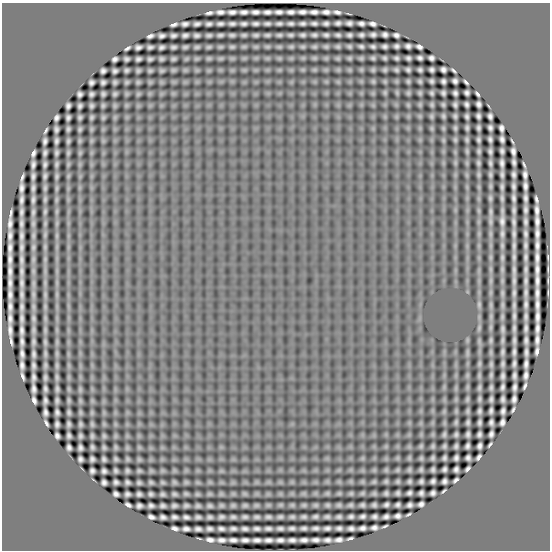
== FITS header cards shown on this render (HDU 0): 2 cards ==
NAXIS1  =                  548
NAXIS2  =                  548

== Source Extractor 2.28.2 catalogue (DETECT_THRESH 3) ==
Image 548 x 548 px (HDU 0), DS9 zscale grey, 1 PNG px = 1 image px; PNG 552 x 552 px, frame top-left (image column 1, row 548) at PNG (2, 3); no overlay
Background 6.44e-04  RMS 4.3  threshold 13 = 3 sigma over >= 5 px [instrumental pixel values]
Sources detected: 478; all 478 listed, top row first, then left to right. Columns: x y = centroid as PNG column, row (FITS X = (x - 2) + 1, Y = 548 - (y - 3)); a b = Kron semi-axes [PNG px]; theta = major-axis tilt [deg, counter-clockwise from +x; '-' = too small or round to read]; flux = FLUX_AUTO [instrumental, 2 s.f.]
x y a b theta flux
220 12 7 4 4 930
232 12 7 4 4 980
244 12 7 4 4 930
255 12 7 4 2 960
267 12 7 4 2 930
279 12 7 4 -1 940
291 12 7 4 3 910
302 12 7 4 1 1000
314 12 7 4 -3 1000
326 12 7 4 -4 980
337 12 6 3 -15 780
209 13 6 3 12 700
244 23 5 3 - 670
255 23 6 3 -6 710
267 23 6 3 0 660
279 23 6 3 4 630
291 23 5 3 - 640
303 23 5 3 - 640
314 23 6 3 -4 650
326 23 5 4 - 660
338 23 5 4 - 680
349 23 6 4 0 790
361 23 6 4 -8 800
174 24 6 3 18 670
185 24 6 4 7 770
197 24 6 4 5 730
209 24 6 4 6 690
220 24 6 3 1 710
232 24 6 3 0 700
372 24 6 4 -18 810
373 34 5 4 - 690
385 34 5 4 - 780
173 35 5 4 - 640
185 35 6 3 10 680
197 35 5 4 - 640
209 35 5 3 - 530
220 35 6 3 4 580
232 35 5 3 - 540
244 35 5 3 - 470
256 35 6 3 5 570
267 35 5 3 - 500
279 35 5 3 - 540
290 35 5 3 - 510
303 35 5 3 - 580
314 35 4 3 - 550
326 35 5 3 - 580
338 35 5 3 - 570
349 35 5 4 - 600
361 35 5 4 - 610
396 35 5 4 - 750
150 36 6 4 20 710
162 36 6 4 8 730
338 46 5 4 - 480
349 46 4 3 - 420
361 46 5 3 - 530
373 46 4 3 - 520
385 46 5 3 - 610
396 46 4 4 - 600
408 46 5 4 - 740
138 47 5 4 - 750
150 47 5 3 - 600
161 47 5 3 - 620
173 47 5 3 - 530
185 47 4 3 - 440
197 47 4 3 - 430
208 47 5 4 - 470
220 47 7 4 6 410
232 47 5 3 - 430
256 47 7 4 -18 360
267 47 8 4 -8 420
291 47 6 5 - 350
303 47 7 4 -6 410
315 47 7 4 -6 420
326 47 7 4 0 460
419 47 6 4 -24 720
127 48 6 3 34 540
209 58 7 5 -7 400
338 58 7 4 18 350
349 58 6 5 - 390
361 58 6 5 - 330
373 58 5 4 - 450
385 58 4 3 - 410
397 58 4 3 - 470
408 58 4 4 - 570
420 58 5 4 - 650
431 58 5 4 - 730
115 59 5 4 - 730
126 59 5 4 - 600
138 59 5 4 - 640
150 59 5 3 - 490
161 59 4 3 - 440
173 59 5 4 - 500
432 69 4 4 - 630
443 69 5 4 - 750
126 70 4 3 - 490
138 70 4 3 - 420
373 70 6 5 - 320
385 70 5 4 - 450
396 70 4 3 - 410
408 70 4 3 - 510
420 70 4 3 - 520
454 70 5 2 - 420
103 71 5 4 - 720
115 71 4 4 - 610
150 71 6 5 - 330
408 81 4 3 - 410
420 81 4 3 - 400
432 81 4 3 - 500
443 81 4 4 - 630
455 81 5 4 - 730
91 82 5 5 - 690
103 82 4 4 - 620
115 82 4 3 - 430
127 82 6 5 - 300
138 82 6 5 - 340
466 82 5 2 - 500
420 93 6 5 - 350
432 93 4 3 - 440
443 93 4 3 - 550
455 93 4 4 - 620
467 93 5 4 - 670
80 94 5 5 - 680
91 94 4 4 - 590
103 94 4 3 - 500
115 94 3 3 - 390
477 94 5 2 - 510
467 104 5 3 - 600
479 104 5 4 - 750
103 105 5 4 - 420
443 105 5 4 - 380
455 105 5 3 - 530
68 106 5 4 - 720
80 106 4 4 - 610
91 106 4 3 - 510
431 116 7 4 -90 410
443 116 6 3 -70 450
455 116 5 3 - 450
467 116 5 3 - 540
479 116 5 3 - 650
490 116 5 4 - 710
68 117 5 4 - 640
80 117 4 3 - 450
91 117 4 3 - 400
56 118 5 4 - 740
490 127 5 4 - 660
443 128 6 4 -72 320
455 128 5 4 - 430
467 128 4 3 - 450
478 128 5 3 - 570
501 128 6 4 -82 800
56 129 5 3 - 660
68 129 5 3 - 480
80 129 5 4 - 470
46 130 6 2 65 460
490 139 5 3 - 620
502 139 6 4 -79 780
455 140 6 4 -70 390
467 140 6 4 -89 460
478 140 4 3 - 500
45 141 6 3 86 720
56 141 6 3 83 640
68 141 5 3 - 510
479 151 7 4 88 470
490 151 7 3 -86 650
502 151 5 3 - 610
513 151 7 4 -81 850
33 153 6 3 72 720
45 153 5 3 - 590
56 153 4 3 - 490
514 162 6 3 -82 670
478 163 8 4 -85 520
490 163 6 3 -83 550
502 163 7 3 -87 890
45 164 5 3 - 580
56 164 11 4 89 710
33 165 6 3 84 760
524 165 5 2 - 410
514 174 5 3 - 680
490 175 7 5 -89 460
502 175 8 4 -81 710
525 175 7 4 -85 950
33 176 6 3 86 680
45 176 7 4 82 620
56 176 9 4 90 550
22 177 6 2 75 600
490 186 7 4 -90 440
513 186 6 3 -83 680
525 186 7 3 -89 990
502 187 8 4 85 650
21 188 8 3 89 1100
33 188 8 3 86 750
45 188 7 4 89 500
490 198 8 5 -81 530
502 198 8 4 -84 610
514 198 6 3 -83 710
525 198 7 3 -88 860
45 199 6 4 81 490
536 199 7 3 -76 650
21 200 7 3 83 920
33 200 9 4 89 810
514 210 11 4 -90 800
525 210 7 3 -90 800
537 210 8 3 -87 1100
491 211 15 4 -90 1300
21 212 6 3 85 740
33 212 9 4 80 610
45 212 5 4 - 420
10 213 13 3 83 620
502 221 8 4 -89 1100
537 221 10 4 -87 1100
514 222 8 3 -85 820
525 222 6 3 -86 720
21 223 6 3 -90 770
10 224 9 3 87 1200
537 233 11 3 -90 1100
502 234 11 5 -90 840
514 234 10 4 -90 920
526 234 6 3 -81 650
10 235 9 4 89 1100
33 235 10 4 90 760
21 236 7 3 89 890
525 245 6 3 -88 660
537 245 10 3 90 1100
514 246 11 4 89 950
21 247 6 3 86 760
33 247 6 5 - 480
10 248 10 3 88 1200
502 257 9 4 -85 580
514 257 9 4 87 790
526 257 6 3 90 660
537 257 11 3 -90 1200
548 257 9 2 90 330
10 259 10 3 89 1200
21 260 7 3 -90 820
526 269 13 5 88 850
514 270 12 4 -89 1100
537 270 10 3 -88 1100
10 271 11 3 89 1200
21 271 7 3 -90 800
514 281 12 4 90 1000
526 281 11 4 88 980
537 281 11 3 -90 1200
10 283 9 3 89 1000
22 283 8 3 -88 900
502 293 10 4 -90 760
514 293 10 4 86 730
526 293 11 4 88 940
537 293 10 3 89 1100
10 294 10 4 -89 1200
22 294 7 3 -90 770
479 304 9 5 -83 570
526 304 7 3 90 820
514 305 9 4 -87 710
537 305 10 3 90 1100
10 307 9 3 -89 1100
22 307 6 3 87 700
514 316 9 4 90 850
526 316 9 4 -90 850
537 317 10 3 88 1300
10 318 9 3 -90 1100
22 318 7 3 -88 790
33 318 8 5 -89 590
479 328 9 3 85 640
514 328 9 4 90 750
526 328 7 3 88 740
537 328 9 3 87 1100
502 329 13 5 -88 890
10 330 10 3 -87 1100
22 331 8 3 -89 1000
491 340 10 4 85 670
514 340 9 4 -88 890
526 340 7 3 89 790
537 340 9 3 88 1100
11 341 8 2 -80 630
22 341 7 3 -87 830
34 342 12 5 -89 950
45 342 8 4 -82 460
537 351 7 3 81 840
502 352 9 5 83 610
514 352 8 3 87 790
526 352 8 3 -90 840
22 354 7 3 -84 900
34 354 6 3 -86 650
45 354 9 4 -82 530
514 363 7 3 86 710
479 364 9 4 90 600
491 364 7 4 90 470
503 364 7 4 84 590
526 364 8 3 85 960
22 365 8 4 -85 1000
33 365 6 3 -83 670
45 365 11 4 -85 690
491 375 6 4 89 490
526 375 7 3 84 1000
22 376 7 3 -71 690
503 376 6 3 86 690
514 376 7 3 88 750
33 377 6 3 89 790
45 377 6 3 90 580
57 377 9 4 -85 620
525 386 6 3 69 580
491 387 5 3 - 520
502 387 5 3 - 630
515 387 7 3 84 850
479 388 7 4 80 510
34 389 7 3 -85 940
45 389 5 3 - 590
57 389 8 4 -85 610
467 399 8 4 82 440
479 399 8 4 90 530
491 399 5 3 - 560
503 399 6 3 84 660
514 399 6 4 85 890
34 400 6 4 -69 790
45 400 6 3 -86 690
57 400 7 4 90 620
513 410 5 2 - 450
468 411 10 4 90 560
479 411 4 3 - 580
491 411 5 3 - 620
503 411 6 4 75 760
45 412 6 4 -83 790
57 412 5 4 - 670
69 412 5 3 - 510
80 412 7 4 -72 370
456 422 6 4 78 420
468 422 4 3 - 510
479 422 5 3 - 590
491 422 5 4 - 680
502 422 6 4 77 850
46 423 6 3 -62 580
57 424 5 4 - 680
69 424 4 3 - 530
80 424 4 3 - 440
456 434 4 3 - 440
468 434 5 4 - 630
479 434 5 4 - 650
491 434 6 4 71 750
444 435 6 4 75 460
57 436 5 4 - 710
69 436 5 4 - 630
80 436 4 3 - 510
92 436 6 4 90 470
104 436 5 5 - 370
490 445 5 2 - 410
421 446 6 5 - 340
433 446 6 5 - 330
444 446 6 4 69 410
456 446 5 3 - 510
468 446 5 4 - 650
479 446 6 4 80 750
69 447 5 4 - 750
92 447 4 3 - 490
115 447 7 4 -89 350
80 448 5 4 - 700
104 448 5 3 - 450
478 457 6 3 52 670
421 458 6 5 - 350
433 458 4 3 - 430
444 458 4 3 - 520
456 458 5 4 - 660
468 458 5 4 - 700
80 459 5 4 - 680
92 459 4 4 - 640
104 459 4 3 - 540
115 459 4 3 - 420
127 459 7 4 -89 310
433 469 4 3 - 510
444 469 5 4 - 610
456 469 5 4 - 690
467 469 5 3 - 590
398 470 6 4 89 300
409 470 6 4 -90 420
421 470 4 3 - 410
92 471 5 4 - 700
104 471 5 4 - 670
116 471 4 3 - 490
127 471 4 3 - 470
139 471 6 4 11 410
456 480 6 3 37 590
386 481 6 5 - 330
409 481 3 3 - 420
421 481 4 4 - 560
433 481 5 4 - 650
445 481 5 4 - 740
104 482 5 4 - 730
116 482 5 4 - 620
127 482 5 4 - 570
151 482 6 4 -21 410
139 483 4 3 - 460
443 491 4 2 - 330
351 493 6 5 - 320
386 493 4 3 - 480
398 493 4 3 - 520
409 493 5 4 - 640
421 493 5 4 - 680
433 493 5 4 - 700
116 494 5 4 - 730
127 494 5 4 - 650
139 494 4 4 - 630
150 494 4 3 - 490
162 494 5 3 - 490
174 494 5 3 - 480
186 494 7 4 -1 360
421 504 5 4 - 800
128 505 6 3 -32 700
151 505 5 4 - 650
186 505 4 3 - 490
245 505 6 5 - 290
304 505 5 5 - 290
328 505 6 5 - 410
339 505 6 5 - 450
351 505 6 4 15 460
362 505 4 3 - 500
374 505 4 3 - 470
386 505 5 4 - 600
397 505 4 3 - 570
409 505 5 4 - 730
139 506 5 5 - 690
163 506 5 4 - 580
174 506 4 3 - 520
198 506 4 3 - 420
210 506 4 3 - 460
408 514 5 2 - 380
315 516 4 3 - 500
363 516 5 3 - 640
374 516 5 4 - 630
386 516 5 4 - 720
397 516 5 4 - 790
151 517 6 4 -20 800
163 517 5 4 - 690
174 517 5 3 - 640
186 517 5 4 - 650
198 517 5 3 - 530
210 517 4 3 - 480
221 517 5 4 - 570
233 517 5 3 - 490
245 517 5 3 - 480
257 517 4 3 - 460
268 517 6 3 -5 580
280 517 5 3 - 540
292 517 7 4 2 470
304 517 4 3 - 460
327 517 4 3 - 480
339 517 4 3 - 510
351 517 5 3 - 580
385 526 5 2 - 400
374 527 6 4 1 820
175 528 6 3 -16 760
268 528 6 3 -3 680
280 528 6 3 -3 640
292 528 5 3 - 620
304 528 5 3 - 600
315 528 6 3 -1 670
327 528 6 3 1 710
339 528 5 3 - 670
351 528 6 4 2 780
362 528 6 4 8 830
186 529 6 4 -1 840
198 529 6 4 -6 750
210 529 5 4 - 680
221 529 5 4 - 670
233 529 6 4 2 650
245 529 5 3 - 660
257 529 5 3 - 660
350 538 6 2 15 480
210 540 6 4 -8 890
221 540 7 4 -3 910
233 540 7 4 -3 890
245 540 7 4 -2 870
257 540 7 4 0 930
268 540 7 4 0 940
280 540 6 4 3 880
292 540 6 4 -1 870
304 540 7 4 0 940
315 540 7 3 4 930
327 540 6 4 2 820
339 540 7 3 6 960